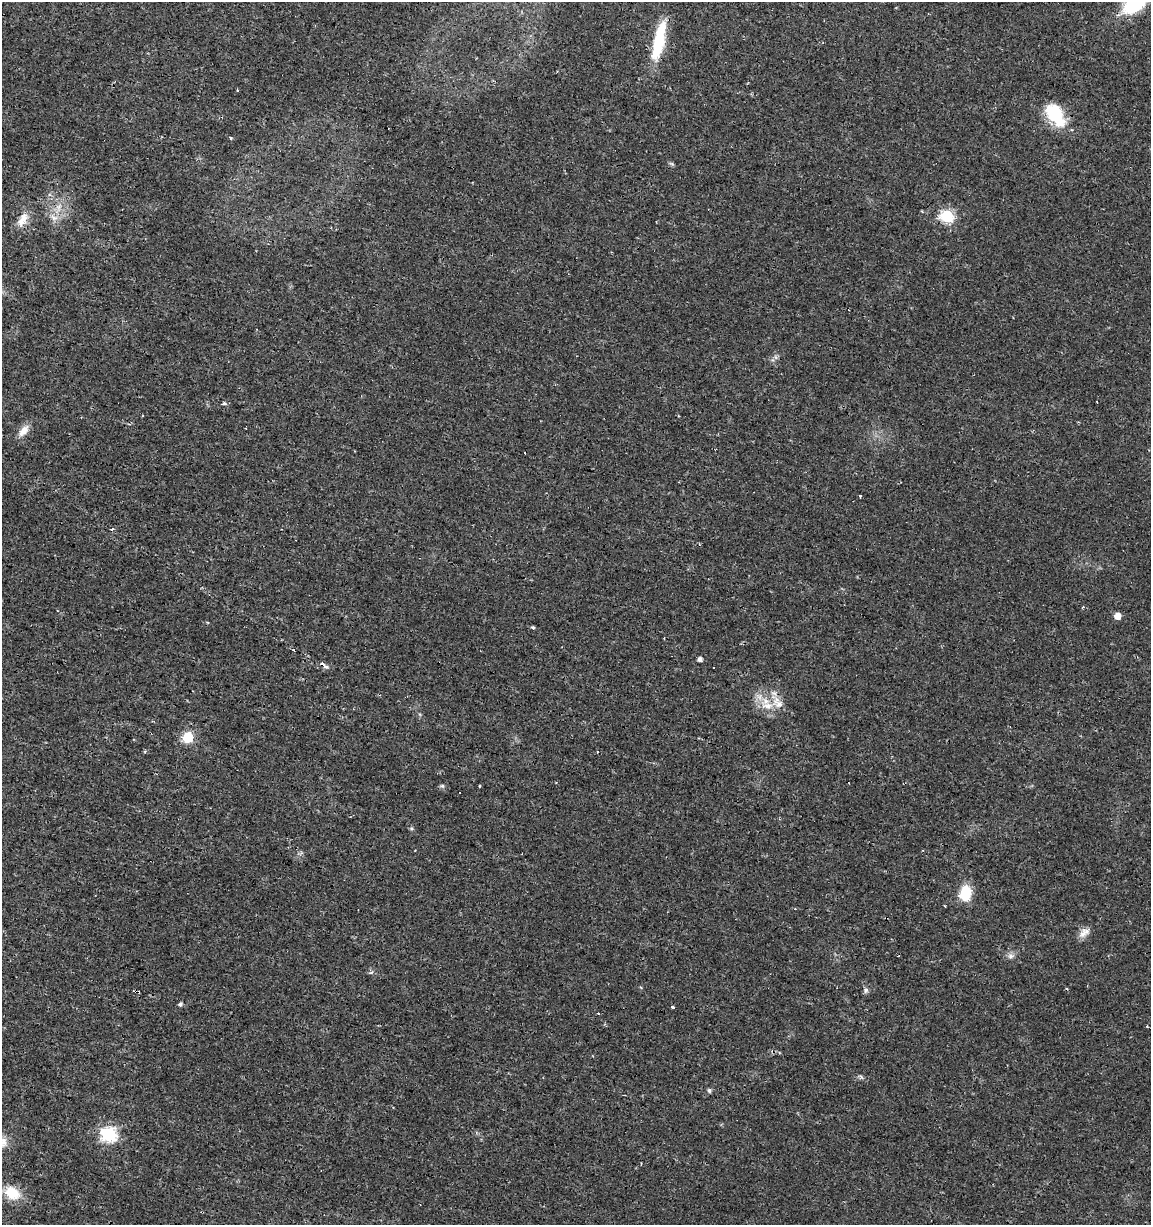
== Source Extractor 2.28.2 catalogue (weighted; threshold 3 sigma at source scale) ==
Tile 11 of 4 x 4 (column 3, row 3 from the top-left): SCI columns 2584-3732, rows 1224-2446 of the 5106 x 4899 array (HDU 1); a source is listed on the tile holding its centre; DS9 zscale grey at full resolution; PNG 1153 x 1227 px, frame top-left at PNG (2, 2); no overlay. Shown black and unused: <1% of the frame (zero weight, under 2 of 3 exposures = <1% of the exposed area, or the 3 px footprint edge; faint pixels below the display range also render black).
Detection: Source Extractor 2.28.2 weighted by HDU 2 'WHT'; one run over the whole footprint, this tile lists its part. Background 0.0131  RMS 0.0028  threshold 0.0127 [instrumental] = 3 sigma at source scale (4.5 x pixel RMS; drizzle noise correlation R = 1.50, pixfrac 1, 0.0396/0.0396 arcsec/px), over >= 5 px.
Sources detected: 50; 7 cosmic-ray / hot-pixel residue — not listed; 4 inside a brighter listed object's ellipse — not listed separately; the other 39 listed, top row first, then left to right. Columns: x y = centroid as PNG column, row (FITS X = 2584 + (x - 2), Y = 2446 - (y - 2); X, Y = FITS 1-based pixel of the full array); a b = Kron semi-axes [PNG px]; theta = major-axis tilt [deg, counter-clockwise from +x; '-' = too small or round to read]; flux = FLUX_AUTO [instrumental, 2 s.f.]
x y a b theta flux
1135 3 23 12 37 25
659 41 46 14 78 13
1055 115 28 15 -55 13
231 138 4 3 - 0.48
672 164 8 3 -19 0.42
59 207 14 6 73 2.1
922 211 3 2 - 0.4
947 216 6 6 - 37
21 221 14 13 - 3
1097 402 3 2 - 0.26
224 403 5 4 - 0.87
23 431 17 9 50 2.6
355 451 3 2 - 0.17
860 495 4 3 - 0.56
111 529 4 3 - 0.6
1083 607 4 2 - 0.38
1117 616 5 5 - 2.7
533 627 4 3 - 0.41
664 638 2 2 - 0.22
293 650 3 3 - 0.41
700 659 5 4 - 1.1
326 667 8 3 -46 0.5
767 706 19 10 -10 4.2
188 737 6 6 - 23
442 786 7 5 -12 0.5
479 786 4 2 - 0.22
965 893 15 11 84 8.4
1084 932 16 10 34 2.2
1011 956 9 7 -4 1.2
371 972 6 3 20 0.39
866 990 8 6 75 0.74
135 991 6 3 -22 0.97
180 1004 5 5 - 0.57
672 1007 3 3 - 0.67
709 1090 6 5 - 0.54
109 1135 7 7 - 57
3 1142 15 9 81 2
12 1193 19 14 -31 6.8
202 1212 3 2 - 0.28
Overlapping masked pixels (flux is a lower limit): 3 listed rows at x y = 659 41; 135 991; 202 1212
Isophote crosses this tile's border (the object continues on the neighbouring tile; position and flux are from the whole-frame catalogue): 2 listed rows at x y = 1135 3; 3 1142
Unlisted compact peaks at least as high as the median listed source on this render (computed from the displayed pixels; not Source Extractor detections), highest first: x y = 861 1077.